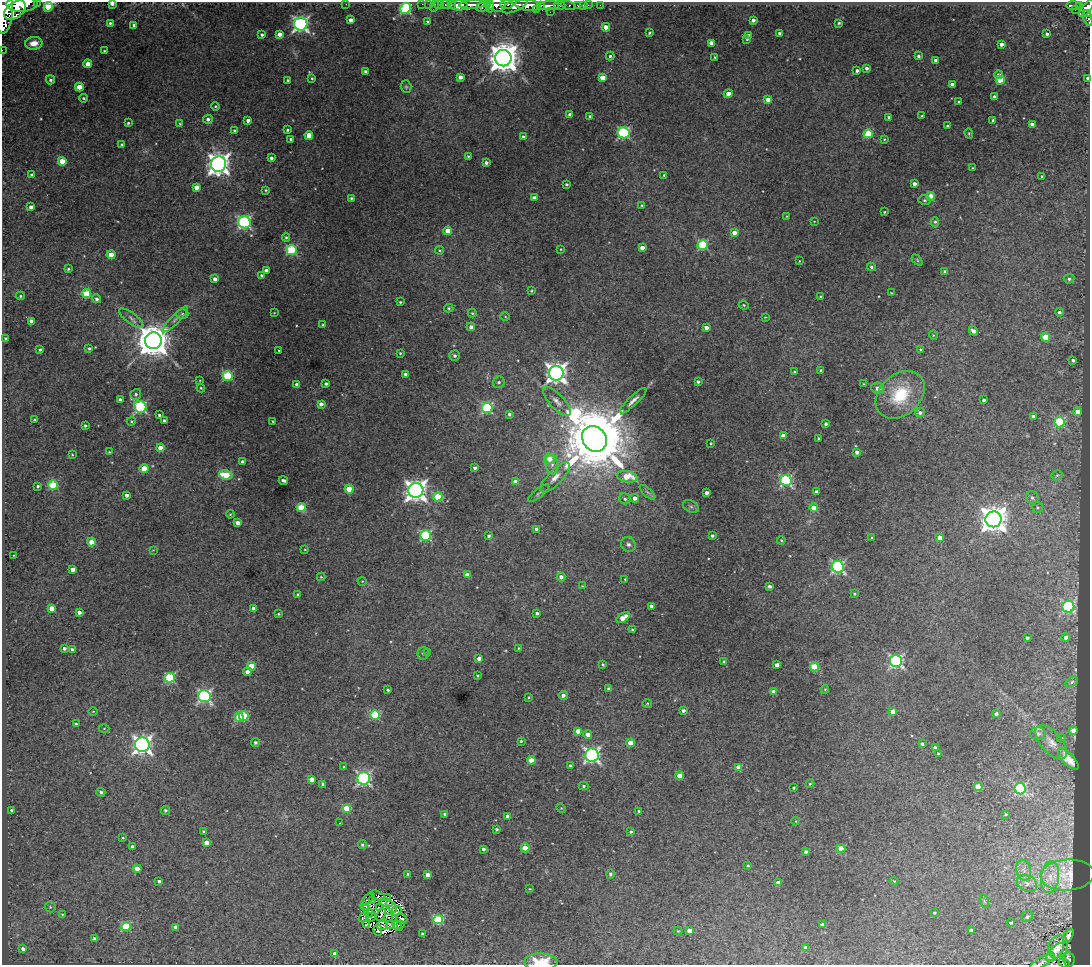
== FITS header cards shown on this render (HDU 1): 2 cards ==
NAXIS1  =                 1088
NAXIS2  =                  963

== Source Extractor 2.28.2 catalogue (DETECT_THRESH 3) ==
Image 1088 x 963 px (HDU 1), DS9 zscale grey, 1 PNG px = 1 image px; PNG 1092 x 967 px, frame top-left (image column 1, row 963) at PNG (2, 2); each listed source drawn as its Kron ellipse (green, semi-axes under 4 px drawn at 4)
Background 1.23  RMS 0.036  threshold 0.109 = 3 sigma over >= 5 px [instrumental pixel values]
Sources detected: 433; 2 with non-positive FLUX_AUTO (blend fragments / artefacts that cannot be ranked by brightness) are neither listed nor drawn; the other 431 listed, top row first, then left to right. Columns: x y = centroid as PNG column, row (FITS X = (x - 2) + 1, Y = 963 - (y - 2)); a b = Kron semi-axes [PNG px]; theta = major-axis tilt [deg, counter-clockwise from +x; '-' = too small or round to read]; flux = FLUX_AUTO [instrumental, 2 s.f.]
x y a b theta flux
37 2 2 2 - 47
112 3 4 3 - 9.4
22 4 16 7 2 3700
346 4 2 2 - 27
422 4 2 2 - 13
429 4 2 2 - 22
439 4 5 3 - 46
445 4 4 3 - 63
451 4 3 3 - 41
507 4 6 3 0 380
435 5 6 2 72 37
459 5 9 5 2 1100
472 5 12 4 3 1200
497 5 9 7 -9 820
528 5 13 5 -6 2200
541 5 3 3 - 260
560 5 5 4 - 230
568 5 8 3 -15 140
578 5 3 3 - 64
583 5 2 2 - 14
588 5 2 2 - 17
600 5 3 2 - 11
1074 5 7 3 0 210
483 6 7 4 24 390
490 6 6 4 -82 290
515 6 13 6 23 1000
549 6 10 4 4 910
1079 6 4 3 - 150
48 7 5 4 - 79
405 8 6 5 - 240
1086 8 10 4 52 730
537 9 3 2 - 180
15 10 12 7 38 2800
1075 10 2 2 - 23
4 12 21 8 86 5200
550 12 2 2 - 32
1088 13 4 3 - 96
1088 18 8 4 -71 130
351 20 4 3 - 12
753 20 3 3 - 7.2
427 21 3 2 - 2.3
110 23 3 3 - 4.4
839 23 3 3 - 3.5
301 24 6 6 - 670
134 25 3 3 - 5.5
606 27 4 4 - 26
649 33 3 3 - 3.9
779 33 3 3 - 4.5
280 34 4 4 - 17
1047 34 4 3 - 5.6
262 35 3 3 - 5.2
749 35 3 3 - 5.6
747 39 3 2 - 2.2
34 43 8 6 5 28
711 43 4 4 - 24
1001 44 4 3 - 11
2 50 2 2 - 14
104 51 3 3 - 2.9
610 56 4 4 - 5.1
918 56 4 4 - 5.1
715 57 3 2 - 2.1
503 58 8 8 - 4900
936 60 3 3 - 9
88 64 4 4 - 18
867 68 3 3 - 7.3
857 70 3 3 - 6.3
365 71 4 3 - 4.7
999 75 4 4 - 12
460 77 4 4 - 13
602 77 4 4 - 34
312 78 4 3 - 3.1
1088 78 4 3 - 7.9
50 80 5 4 - 5.8
288 80 3 3 - 3.2
1000 80 4 4 - 71
952 84 4 3 - 7.4
79 87 4 4 - 42
406 87 6 5 - 3.7
728 94 4 4 - 19
994 96 4 4 - 6.4
84 98 4 3 - 3.5
768 100 4 4 - 23
959 102 3 3 - 5.9
215 106 4 4 - 2.8
570 115 4 3 - 11
590 116 3 3 - 3.9
922 116 3 2 - 2
889 117 3 3 - 4.1
208 119 5 4 - 7.2
248 120 4 3 - 9.5
993 120 4 3 - 6.2
128 123 3 3 - 3.1
179 124 4 2 - 2
1032 124 4 3 - 10
947 126 3 2 - 2.6
234 130 4 3 - 2.4
287 130 3 3 - 3.4
623 133 6 5 - 290
969 133 5 4 - 2.6
868 134 4 4 - 100
309 135 4 4 - 34
523 137 4 3 - 4.7
291 139 3 3 - 5.7
884 139 3 2 - 2.2
122 145 3 3 - 5.6
468 156 3 3 - 2.6
271 158 3 3 - 7.5
62 161 4 4 - 42
486 163 3 3 - 5
219 164 7 7 - 2100
972 168 3 2 - 2.1
31 175 3 3 - 2.8
664 175 3 3 - 2.6
1042 177 4 3 - 2.3
567 184 3 3 - 3.6
914 184 4 3 - 11
196 187 4 4 - 20
266 190 4 3 - 3.2
931 196 4 4 - 44
351 198 3 3 - 3.2
534 198 4 3 - 12
924 200 6 5 - 5
642 205 3 3 - 3.8
31 207 4 4 - 9.2
884 212 3 2 - 2.6
786 216 3 2 - 1.5
814 221 3 2 - 1.3
244 222 6 6 - 420
935 222 5 4 - 4
448 231 4 4 - 33
734 233 4 4 - 21
286 237 4 4 - 3.7
703 245 5 5 - 190
642 248 4 4 - 17
561 249 3 2 - 1.6
291 250 5 5 - 170
439 250 4 4 - 2.6
111 255 4 4 - 42
917 260 6 4 -46 3
799 261 3 2 - 1.6
871 267 4 4 - 5
68 269 3 3 - 3.3
266 270 4 4 - 12
945 271 3 3 - 3.9
262 275 3 3 - 4.6
215 279 4 4 - 11
1069 279 5 5 - 6.7
531 291 3 3 - 2.2
891 293 3 2 - 2.1
86 294 4 4 - 74
20 296 4 4 - 2.7
821 297 3 3 - 3.5
96 299 4 4 - 6.2
400 302 3 3 - 2.8
744 305 5 4 - 2.6
449 308 4 4 - 3.6
1059 312 4 4 - 6
274 313 3 2 - 1.3
472 313 4 4 - 2.9
182 314 6 5 - 4.6
505 317 4 3 - 2
765 317 4 3 - 1.9
131 318 14 5 -38 9.9
175 319 18 4 46 10
31 321 4 4 - 13
323 325 3 3 - 3.5
471 327 4 4 - 11
706 328 4 4 - 14
973 331 5 4 - 11
933 335 4 4 - 2.6
1045 337 4 4 - 69
5 338 4 3 - 3.5
153 341 8 8 - 6200
89 348 4 4 - 3.6
921 349 4 3 - 3.4
40 350 3 3 - 4.7
279 350 2 2 - 2.1
400 353 3 3 - 2.8
455 356 5 5 - 6.9
1073 360 3 3 - 6
821 370 3 3 - 3.4
795 372 4 3 - 3.5
556 373 7 7 - 1700
405 374 4 4 - 6.6
227 376 5 5 - 190
200 380 4 3 - 1.9
499 382 6 5 - 5.7
698 382 3 3 - 4.6
326 384 3 3 - 5
864 384 3 2 - 1.9
297 385 4 4 - 14
201 388 4 3 - 2.6
878 388 6 5 - 14
136 394 5 5 - 4.7
900 395 27 20 43 130
120 399 4 3 - 5.9
984 400 4 3 - 5.5
557 401 19 7 -46 17
633 401 18 5 44 13
321 404 4 4 - 10
140 407 6 5 - 300
487 408 5 5 - 250
920 412 5 4 - 8.4
1078 412 4 4 - 27
509 414 4 3 - 6.1
159 415 3 3 - 4
1034 417 4 4 - 14
34 420 3 2 - 2.1
131 421 4 3 - 2.5
164 421 3 3 - 5.2
273 421 3 2 - 1.8
1059 422 5 5 - 190
826 424 4 4 - 5
85 426 3 3 - 3.7
783 436 4 4 - 31
819 438 3 3 - 3.3
594 439 13 11 -54 37000
711 443 3 2 - 2.7
161 448 4 4 - 39
109 452 3 3 - 2.1
857 452 4 4 - 12
72 455 3 2 - 1.7
549 459 5 5 - 31
242 462 3 3 - 5.9
552 464 10 6 -83 11
144 468 4 4 - 52
475 468 3 3 - 6
226 475 7 4 -10 100
1057 475 5 5 - 3.3
555 477 20 7 46 23
627 477 10 5 -10 64
283 480 5 3 - 7.5
786 481 6 5 - 330
516 482 4 4 - 24
53 485 5 4 - 120
38 486 3 3 - 4.1
349 489 4 4 - 49
416 491 7 7 - 2000
647 492 10 4 -41 5.8
816 492 4 3 - 6.9
539 493 13 4 39 6.2
707 493 4 3 - 11
127 495 3 3 - 9.2
438 497 4 4 - 96
634 498 4 4 - 12
1032 498 6 6 - 6.8
625 499 6 5 - 6
691 506 8 6 -28 6.2
301 508 4 4 - 89
814 508 4 4 - 42
1037 508 5 5 - 3.9
230 514 4 3 - 2.2
993 519 8 8 - 3300
238 523 4 4 - 15
536 529 3 3 - 4.9
426 536 5 5 - 200
489 536 3 3 - 6.1
712 536 3 3 - 6
940 537 4 4 - 22
872 538 3 3 - 3.4
781 540 4 4 - 2.4
91 542 4 4 - 23
628 544 8 7 - 8.2
305 549 3 2 - 2
153 550 3 3 - 1.5
14 555 3 2 - 1.8
838 567 6 6 - 430
73 570 4 4 - 18
467 575 4 4 - 26
321 577 4 4 - 3
561 577 4 4 - 10
625 579 3 2 - 2.5
362 581 4 3 - 1.8
582 586 3 3 - 1.8
769 586 4 3 - 7.1
298 594 3 3 - 4
854 594 3 3 - 3.1
651 606 3 3 - 7.1
1068 607 6 6 - 270
52 608 4 4 - 30
254 608 4 4 - 17
79 612 4 3 - 9.8
537 613 3 3 - 5.3
278 614 3 2 - 2.9
623 618 7 4 34 32
632 629 3 3 - 3.2
1066 637 4 4 - 12
1027 638 3 3 - 5.8
64 648 3 3 - 7
518 648 3 3 - 2
72 649 3 3 - 5.5
428 652 4 3 - 2.2
423 653 6 6 - 4.9
479 658 4 3 - 14
724 661 4 4 - 2.5
896 661 6 6 - 500
603 665 3 3 - 3.6
777 665 4 3 - 13
251 666 4 4 - 61
814 667 4 4 - 100
247 672 4 4 - 12
478 676 3 3 - 2.9
170 678 5 5 - 200
1072 682 7 4 30 4.5
609 689 4 3 - 9.6
825 689 4 3 - 2.3
388 690 3 3 - 4.4
773 692 4 4 - 24
563 695 4 4 - 10
204 696 6 6 - 490
529 697 3 3 - 2.4
647 703 5 3 - 2.3
683 710 4 3 - 7.1
93 711 4 3 - 1.8
893 711 4 4 - 22
996 714 4 4 - 8.8
375 715 5 5 - 170
244 716 5 4 - 140
239 717 5 4 - 64
76 724 3 3 - 3.4
104 728 5 3 - 2.4
1073 730 4 4 - 31
578 731 4 4 - 20
588 734 4 4 - 20
1038 734 8 6 3 8.7
1061 738 4 4 - 3.1
521 741 3 3 - 3.4
255 742 4 4 - 6.6
1051 742 21 10 -49 27
630 743 4 4 - 38
922 744 4 3 - 6.1
142 745 7 7 - 1300
935 748 3 3 - 8.6
938 754 3 3 - 3.6
592 755 7 6 - 720
1068 759 13 5 -45 20
531 760 4 4 - 44
571 766 4 3 - 7.7
344 767 3 3 - 2.7
739 767 4 4 - 41
680 776 4 4 - 53
363 778 6 6 - 570
312 779 4 4 - 25
323 784 4 3 - 5.9
810 784 4 4 - 2.8
584 786 5 4 - 4.1
978 787 4 4 - 75
794 788 3 3 - 2.9
1020 789 6 5 - 250
101 792 4 4 - 7
561 808 5 4 - 2.3
347 809 4 4 - 79
12 810 4 4 - 5.9
165 810 4 4 - 5
639 811 3 3 - 4.2
445 814 3 3 - 5.1
1006 814 4 4 - 3.2
508 816 4 3 - 14
796 821 4 3 - 1.9
340 823 2 2 - 1.5
497 829 3 3 - 5
203 832 3 3 - 3.2
631 832 4 4 - 4.4
123 838 3 2 - 2.2
206 843 4 4 - 21
362 845 4 4 - 4.6
133 847 4 3 - 11
525 848 4 4 - 62
483 849 3 3 - 6.3
841 849 4 4 - 69
806 852 4 3 - 7.2
748 866 4 3 - 2.6
137 869 4 4 - 29
1024 870 10 7 -77 14
407 874 3 3 - 3.1
610 874 5 4 - 5.6
428 875 4 4 - 26
1067 875 27 15 4 18
1050 877 16 9 83 28
159 881 3 3 - 5.4
894 881 4 3 - 2.1
778 883 4 4 - 23
1027 883 11 8 -30 16
530 889 3 2 - 1.8
378 896 8 3 -27 1.6
387 898 3 2 - 2.3
368 899 8 2 43 8.6
372 900 3 2 - 1.3
984 901 7 4 -72 4.5
386 903 6 3 -15 4
365 906 3 2 - 1.2
50 907 5 5 - 3.9
391 907 6 2 -56 1.6
379 908 3 2 - 3.6
367 909 4 2 - 1.9
396 911 5 2 - 3.3
369 913 4 2 - 0.66
934 913 3 3 - 3.3
62 914 4 3 - 2.1
381 915 7 3 68 0.58
1027 916 6 5 - 6.7
364 917 5 2 - 1.5
371 917 5 3 - 2.6
388 917 2 2 - 0.088
402 919 6 3 -22 4.7
438 919 5 5 - 200
1011 923 4 3 - 4.5
367 925 4 3 - 2.1
382 925 5 2 - 1.1
390 925 4 2 - 3.4
401 925 3 2 - 3.8
822 925 4 3 - 13
126 926 5 4 - 120
397 926 6 3 -47 2.4
176 927 4 4 - 14
378 930 6 3 -85 5.9
678 931 4 4 - 2.6
689 931 4 4 - 27
971 931 4 3 - 8.1
422 934 3 3 - 3.5
1068 936 7 4 62 9.1
94 938 4 4 - 4.8
1058 947 12 9 64 16
806 948 4 4 - 21
23 949 4 4 - 11
1055 952 11 5 45 20
335 954 4 4 - 14
1069 960 7 5 -78 88
541 962 17 8 -1 78
1042 962 14 4 29 6.2
1064 963 6 3 -24 34
At the frame edge (FLAGS 8, measured only in part): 13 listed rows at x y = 37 2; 112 3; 22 4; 48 7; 1086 8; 4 12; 1088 13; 1088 18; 2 50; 1088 78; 541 962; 1042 962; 1064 963
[2 non-positive-flux detections neither listed nor drawn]